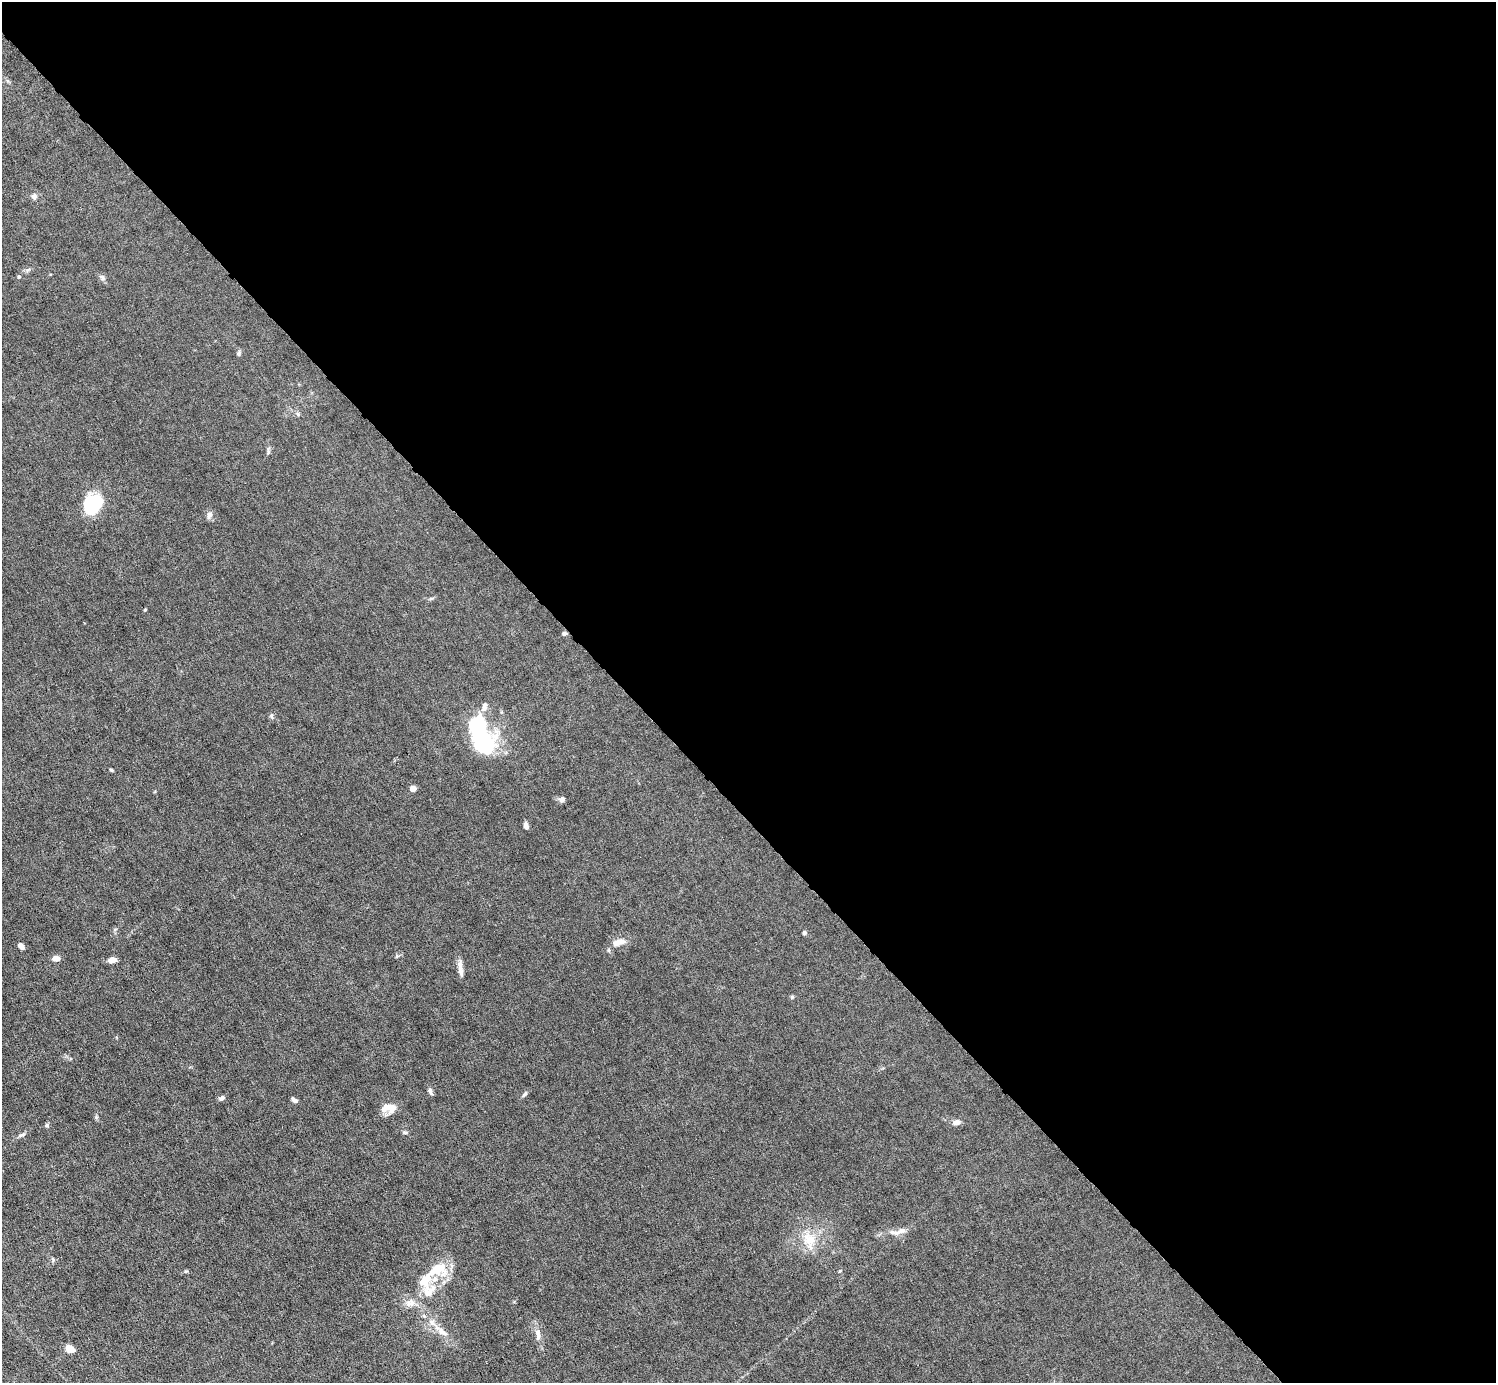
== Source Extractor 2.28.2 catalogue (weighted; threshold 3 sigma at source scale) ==
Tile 8 of 4 x 4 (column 4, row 2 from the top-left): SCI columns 4481-5974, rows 3057-4437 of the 5974 x 5972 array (HDU 1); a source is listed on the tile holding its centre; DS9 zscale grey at full resolution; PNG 1498 x 1385 px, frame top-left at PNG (2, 2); no overlay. Shown black and unused: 58% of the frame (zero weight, under 6 of 12 exposures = <1% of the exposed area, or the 3 px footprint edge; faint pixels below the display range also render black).
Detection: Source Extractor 2.28.2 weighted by HDU 2 'WHT'; one run over the whole footprint, this tile lists its part. Background 0.0141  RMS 0.0031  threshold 0.0125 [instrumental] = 3 sigma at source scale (4.09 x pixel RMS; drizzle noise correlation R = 1.36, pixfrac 0.8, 0.05/0.05 arcsec/px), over >= 5 px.
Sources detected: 45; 3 inside a brighter listed object's ellipse — not listed separately; the other 42 listed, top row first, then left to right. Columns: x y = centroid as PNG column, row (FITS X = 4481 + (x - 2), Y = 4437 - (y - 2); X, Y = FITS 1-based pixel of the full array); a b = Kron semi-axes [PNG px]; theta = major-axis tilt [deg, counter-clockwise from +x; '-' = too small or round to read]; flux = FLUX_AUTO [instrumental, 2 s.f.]
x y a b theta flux
34 196 7 6 - 0.99
19 277 5 4 - 0.35
102 278 9 5 -45 0.73
239 354 8 4 82 0.47
298 414 6 5 - 0.46
268 452 7 4 72 0.5
93 504 20 15 51 18
209 515 9 7 69 1.2
145 610 4 3 - 0.26
564 633 6 4 11 0.63
484 707 13 7 86 1.4
480 734 40 17 -67 40
111 770 6 3 -36 0.32
413 788 5 5 - 1.7
562 799 8 6 30 0.87
526 826 7 5 -74 1.2
804 933 4 4 - 0.77
619 942 16 7 16 3
21 946 7 4 -50 1.3
397 956 5 4 - 0.36
56 958 7 5 -1 2
112 960 8 6 17 2
460 966 18 7 -84 1.8
792 997 6 4 45 0.37
430 1091 10 4 -69 0.83
524 1094 9 4 48 0.55
222 1098 8 5 28 0.82
294 1100 8 4 -39 0.84
391 1107 16 10 79 2.4
957 1122 9 6 12 1.5
47 1125 6 5 - 0.49
405 1132 6 4 -2 0.41
22 1135 9 5 27 0.72
901 1231 15 7 17 2
809 1240 27 16 -74 6.8
437 1269 29 18 12 8.6
186 1271 5 4 - 0.33
429 1291 23 19 51 6.6
410 1303 14 10 3 2.3
442 1332 16 7 -40 2.3
538 1335 19 6 89 1.9
70 1349 8 6 -26 3.7
Overlapping masked pixels (flux is a lower limit): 1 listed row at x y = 564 633
Unlisted compact peaks at least as high as the median listed source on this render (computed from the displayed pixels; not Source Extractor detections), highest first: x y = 96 1117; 271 716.